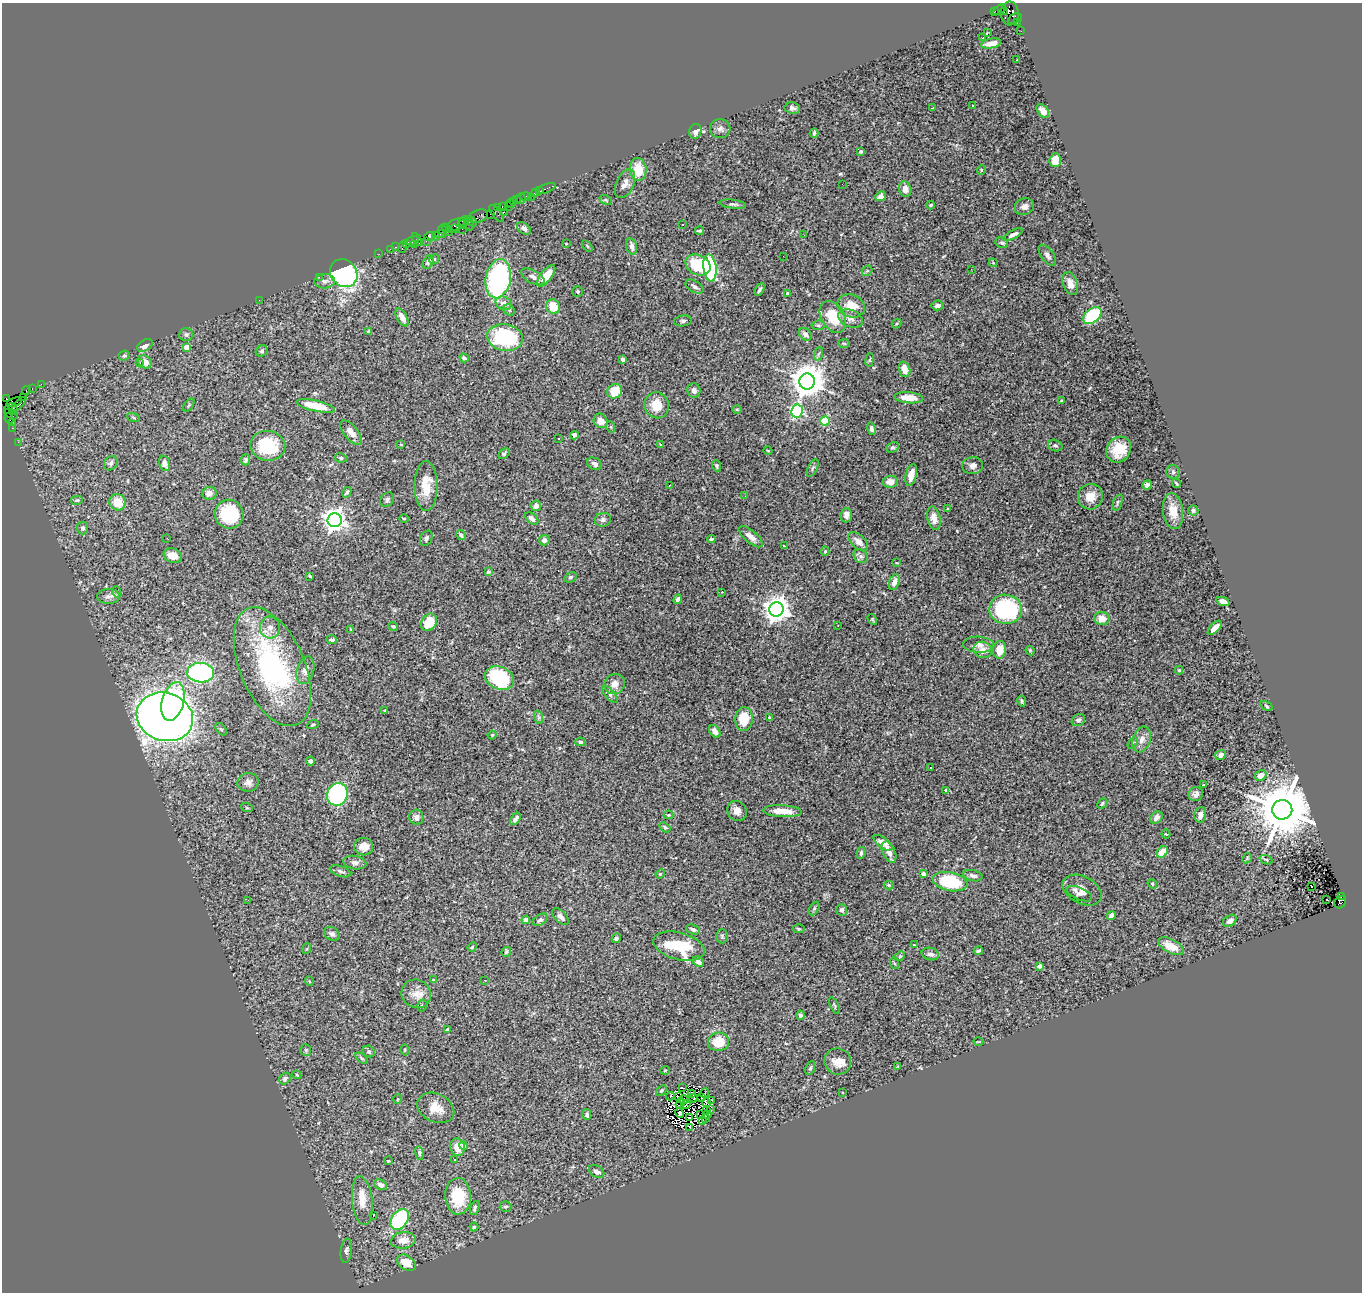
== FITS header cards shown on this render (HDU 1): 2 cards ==
NAXIS1  =                 1360
NAXIS2  =                 1290

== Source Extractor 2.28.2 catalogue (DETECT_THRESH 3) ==
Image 1360 x 1290 px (HDU 1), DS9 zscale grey, 1 PNG px = 1 image px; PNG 1364 x 1294 px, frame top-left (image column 1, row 1290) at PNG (2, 3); each listed source drawn as its Kron ellipse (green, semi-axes under 4 px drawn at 4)
Background 2.93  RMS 0.059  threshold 0.177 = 3 sigma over >= 5 px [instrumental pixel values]
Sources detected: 391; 2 with non-positive FLUX_AUTO (blend fragments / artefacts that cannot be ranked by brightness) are neither listed nor drawn; the other 389 listed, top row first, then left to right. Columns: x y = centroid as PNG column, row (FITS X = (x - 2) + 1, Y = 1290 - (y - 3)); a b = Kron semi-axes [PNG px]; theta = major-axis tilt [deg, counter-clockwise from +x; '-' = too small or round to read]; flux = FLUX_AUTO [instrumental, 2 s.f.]
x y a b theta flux
999 10 7 3 32 240
994 12 3 2 - 650
1004 12 3 2 - 740
1010 13 12 9 -86 1600
1015 19 7 5 27 400
1017 23 3 3 - 100
1021 31 2 2 - 46
987 33 3 2 - 2.8
983 38 3 2 - 6
991 44 10 5 11 34
1017 60 3 2 - 6.6
972 105 3 3 - 7.3
792 108 8 6 -8 13
933 108 4 3 - 8.5
1043 111 8 5 -51 28
720 129 10 9 - 17
695 131 7 6 - 20
814 133 4 2 - 5.5
861 151 4 3 - 6.6
1055 160 7 6 - 44
638 169 11 8 -85 87
981 170 5 3 - 3.3
625 184 15 9 66 28
842 184 2 2 - 4.9
546 188 10 3 23 180
905 189 7 6 - 30
539 191 3 2 - 110
535 193 3 3 - 280
881 196 5 4 - 19
526 197 5 4 - 180
531 197 3 3 - 44
521 198 5 3 - 230
517 200 3 2 - 170
606 200 6 4 -25 5.1
513 201 3 3 - 130
510 203 4 2 - 260
733 204 13 4 -6 11
931 205 4 3 - 5
502 206 3 2 - 130
509 206 3 3 - 240
1024 207 10 8 21 18
497 208 4 3 - 130
504 212 2 2 - 82
497 213 10 3 -52 470
490 214 2 2 - 140
478 216 10 6 20 680
464 221 6 3 27 510
472 221 5 3 - 230
469 223 7 3 -69 740
456 224 10 5 20 840
682 224 3 3 - 14
463 225 3 2 - 170
524 228 8 5 -38 14
454 229 6 2 5 550
462 229 2 2 - 94
442 230 4 3 - 130
447 230 7 3 -52 430
699 231 4 3 - 5.7
441 234 5 2 - 170
804 235 2 2 - 3.8
1013 235 10 4 27 18
429 236 5 4 - 540
436 236 4 2 - 230
417 239 7 3 -60 190
413 241 6 3 20 290
426 241 2 2 - 110
1002 243 6 5 - 8.4
406 244 4 3 - 250
566 244 3 2 - 3
414 245 3 3 - 86
587 246 6 3 -53 4.5
632 246 8 5 -75 23
396 247 3 2 - 100
402 247 6 3 85 820
390 249 2 2 - 90
379 254 2 2 - 62
1047 255 12 6 -53 16
783 256 2 2 - 7.9
434 259 5 4 - 5.3
428 262 7 5 62 13
993 263 4 4 - 3.6
698 265 13 9 -26 170
710 268 13 6 -82 360
971 269 3 2 - 6.1
867 271 6 4 41 5.7
344 273 15 12 -48 820
546 276 13 5 52 79
319 277 2 2 - 52
533 277 13 6 -29 22
498 279 20 12 79 760
324 281 10 7 1 20
1070 284 12 7 -71 31
694 287 10 5 -32 14
760 289 7 3 62 8
578 291 5 5 - 5.8
787 293 3 3 - 5
259 300 2 2 - 27
504 303 8 6 -26 28
938 305 6 5 - 14
553 306 7 6 - 86
851 306 14 11 -20 73
509 310 6 5 - 7.8
1092 316 10 6 38 240
402 317 10 5 -60 30
833 317 17 11 -59 150
850 319 13 8 -22 26
683 321 9 5 8 8.5
897 324 5 3 - 4.9
818 325 7 5 5 7.4
369 331 3 3 - 5.5
805 334 7 5 -45 16
186 335 7 6 - 10
505 337 18 13 -11 350
844 343 6 4 -2 5.2
145 345 8 5 30 18
187 347 4 4 - 49
262 351 6 5 - 6.9
818 354 7 4 70 6.8
124 356 6 4 23 7.4
464 358 4 4 - 8.9
623 359 4 3 - 8.4
870 360 7 3 81 4.6
145 362 7 6 - 30
139 363 3 3 - 3.3
904 369 8 5 -73 38
807 381 8 8 - 8400
41 384 2 2 - 64
32 389 3 2 - 79
26 390 4 3 - 290
694 390 7 6 - 15
615 391 8 7 - 71
23 397 2 2 - 70
909 398 14 5 -5 57
6 399 3 3 - 71
1061 401 4 4 - 5.3
14 402 8 4 18 650
19 404 9 3 44 1000
189 405 7 4 55 5.8
657 405 13 12 - 68
316 406 19 5 -12 100
13 409 6 3 -70 620
737 409 5 3 - 3.5
8 410 5 2 - 91
797 411 6 6 - 520
11 414 7 4 -29 620
134 417 7 3 -19 4.9
9 419 5 3 - 300
600 421 7 6 - 30
825 421 5 4 - 200
12 422 3 2 - 220
611 427 6 3 -72 4.5
12 428 2 2 - 81
872 429 6 4 -76 12
351 433 15 7 -50 33
574 435 4 4 - 18
558 438 3 2 - 13
18 442 2 2 - 45
660 444 3 2 - 3.8
401 445 4 2 - 2.5
1055 445 7 5 -17 9.6
268 446 17 15 -9 190
893 447 6 5 - 8.3
1119 450 14 11 52 100
768 451 4 3 - 2.9
504 454 6 4 47 7
341 458 6 4 -8 8.9
246 460 6 4 89 8.9
111 463 8 6 53 10
164 463 8 5 -73 22
595 464 8 5 -30 13
717 466 5 4 - 7
973 466 10 8 5 19
813 468 9 4 63 8
1173 472 7 6 - 9.2
911 475 11 5 77 43
890 482 7 6 - 36
1176 483 5 2 - 5.2
669 485 3 2 - 5.2
1147 485 4 4 - 12
426 486 25 11 90 90
347 492 5 4 - 7.7
209 493 7 6 - 18
745 496 2 2 - 12
1090 497 13 12 - 51
77 500 6 4 12 7.5
387 500 8 6 50 11
118 502 8 8 - 65
1118 502 8 4 70 7.9
536 506 5 5 - 25
948 509 3 2 - 3.2
1193 510 5 5 - 7.6
1173 511 18 10 -83 51
229 514 14 14 - 230
846 515 7 5 85 21
404 518 5 3 - 3.4
934 518 12 6 -78 29
532 519 7 4 -39 16
335 520 7 7 - 3200
603 520 8 7 - 13
82 528 6 5 - 11
461 535 5 4 - 10
751 537 15 6 -40 25
167 538 2 2 - 100
426 538 8 5 62 12
711 539 4 3 - 6
544 540 5 5 - 14
858 541 12 6 -42 25
784 546 3 2 - 3.3
825 551 4 4 - 4.8
173 556 9 7 -19 35
861 556 7 6 - 11
897 563 4 2 - 2.5
488 572 4 3 - 8.6
310 576 4 3 - 4.8
571 577 6 5 - 7.2
894 582 8 5 70 24
117 592 5 3 - 4.3
722 592 3 3 - 4.2
108 596 11 7 1 19
678 599 5 3 - 13
1223 601 7 4 -19 28
776 609 7 7 - 4100
1006 609 16 14 -6 430
1102 618 8 6 -9 38
872 619 6 3 -59 4
429 622 9 7 57 82
838 625 3 2 - 2.7
393 626 5 4 - 5.7
270 627 11 10 - 30
1215 628 9 4 47 30
351 630 4 3 - 4.3
332 639 5 3 - 9.9
979 645 15 8 -3 24
983 650 9 8 - 33
999 650 9 6 82 48
1030 650 5 3 - 5.3
272 667 63 32 -67 720
305 670 14 8 75 27
1179 670 4 4 - 4.1
201 673 13 9 -2 670
499 678 15 11 -23 320
614 684 10 9 - 32
610 694 10 5 -49 9.6
173 701 20 11 75 440
1022 701 5 4 - 6.1
1267 706 7 4 -30 5.5
385 711 3 3 - 5.3
165 717 29 24 -18 4100
538 717 7 4 -71 7.9
769 717 3 3 - 3.1
744 719 12 8 87 110
1078 720 7 5 32 15
313 725 6 3 19 4.3
221 729 7 4 -51 7.2
715 731 7 5 -54 26
492 735 4 4 - 5.1
1142 739 13 8 72 29
580 742 5 4 - 7.2
1133 743 6 3 53 5.3
1220 755 5 5 - 20
310 761 4 4 - 13
930 767 3 2 - 9.6
1261 775 6 5 - 34
248 782 11 9 9 20
1204 785 3 3 - 5.7
946 790 4 3 - 7.9
337 794 11 10 - 640
1196 794 7 7 - 17
1102 803 6 3 47 5.6
247 808 6 4 -18 3.8
1282 810 10 10 - 30000
737 811 10 9 - 26
782 811 19 6 -3 56
669 815 5 4 - 4.4
1200 815 8 6 82 22
416 817 7 7 - 17
1156 818 7 5 47 18
515 819 7 4 51 14
665 827 6 4 -38 6.8
1166 834 4 3 - 3.5
883 843 11 5 -37 43
364 846 9 9 - 38
889 852 11 6 -64 28
1162 852 6 5 - 63
861 853 6 4 79 8.7
1247 858 5 3 - 3.9
1266 860 7 4 -22 5.8
355 863 12 6 -9 17
340 871 11 5 -18 12
660 874 5 4 - 3.7
923 874 4 3 - 25
973 876 10 5 -12 16
950 882 18 9 -12 250
1152 884 5 4 - 4.4
889 885 5 4 - 5.4
1312 886 3 3 - 72
1082 890 21 13 -28 42
1079 894 14 6 -23 15
1341 896 3 2 - 490
248 900 2 2 - 9.8
1327 900 3 2 - 17
1340 902 6 5 - 1200
814 908 7 5 62 6.7
842 910 6 5 - 12
1111 916 5 4 - 20
561 917 10 5 -47 14
526 920 4 4 - 35
540 920 8 5 33 11
1230 921 7 5 34 17
693 929 7 4 -20 13
799 929 6 4 -3 5.5
332 934 8 6 -31 11
722 936 7 5 -89 8.1
616 938 5 4 - 11
914 945 4 3 - 3.4
679 946 26 13 -15 200
1171 946 14 7 -28 58
472 947 5 4 - 4.8
306 949 5 3 - 3.8
978 951 5 3 - 6.3
506 952 5 4 - 6.3
930 954 9 6 -14 16
900 956 5 4 - 4.9
698 962 6 5 - 18
894 963 6 3 -70 4
1039 966 4 4 - 24
433 980 4 3 - 4.9
485 980 3 2 - 3.7
309 981 5 3 - 3
416 994 15 14 - 45
422 1005 6 5 - 6.8
834 1006 9 3 -67 4.7
800 1015 4 4 - 11
447 1029 4 3 - 4
719 1042 10 9 - 95
978 1042 5 2 - 3.3
306 1050 6 5 - 5.5
405 1050 5 3 - 3.8
369 1051 6 5 - 6.8
361 1058 7 3 -37 5
838 1062 13 13 - 40
898 1067 3 3 - 3.6
810 1068 7 4 68 6.6
665 1070 5 3 - 3
297 1075 4 3 - 3.5
285 1079 6 5 - 11
683 1088 4 2 - 5.3
661 1090 6 4 45 5
842 1092 3 2 - 3.5
704 1093 4 2 - 1.8
692 1094 3 2 - 1.2
670 1096 4 2 - 6.2
679 1097 2 2 - 5.2
702 1097 3 2 - 3.8
693 1098 4 2 - 5.7
398 1099 5 3 - 2.9
684 1100 5 2 - 1.6
711 1100 4 2 - 4.5
706 1102 3 2 - 4.7
680 1104 5 2 - 1.3
686 1105 5 2 - 0.21
436 1108 19 14 -25 60
710 1109 4 2 - 1.5
706 1111 3 2 - 5.7
679 1113 5 3 - 2.2
587 1115 5 4 - 9
700 1115 2 2 - 4.3
708 1115 4 2 - 1.7
689 1118 3 2 - 5.4
706 1118 3 2 - 2.5
702 1121 3 2 - 7.1
690 1127 3 2 - 4
463 1146 4 4 - 17
457 1147 9 7 -68 36
419 1153 7 4 -77 6.9
455 1159 3 3 - 11
388 1161 3 3 - 4.1
597 1172 8 5 -30 15
381 1185 7 5 -29 21
458 1196 18 13 -88 150
362 1201 24 10 -84 64
506 1206 6 5 - 7.5
475 1208 7 4 70 7.8
373 1216 4 2 - 39
400 1219 11 8 54 370
474 1227 4 4 - 5.4
403 1240 12 8 7 48
346 1251 12 5 82 12
406 1263 10 7 -32 74
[2 non-positive-flux detections neither listed nor drawn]